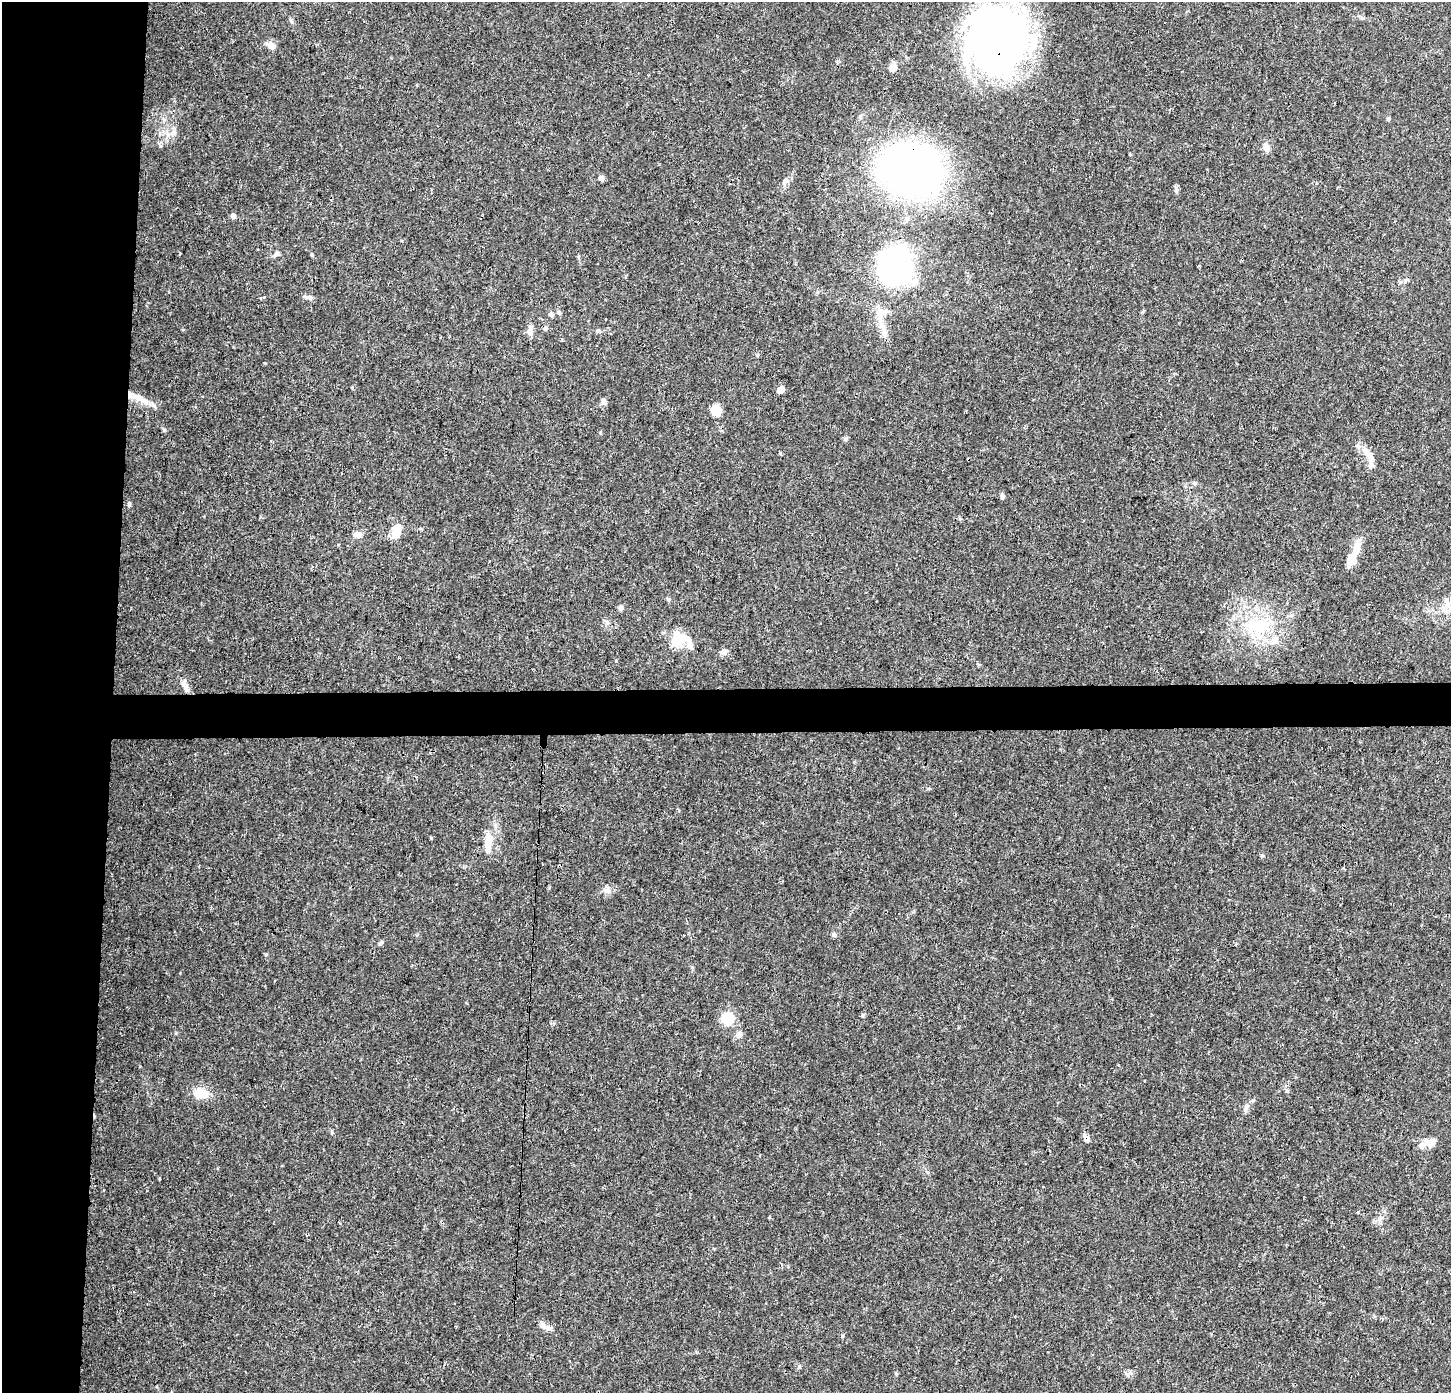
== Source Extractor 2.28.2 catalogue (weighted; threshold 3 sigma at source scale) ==
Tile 4 of 3 x 3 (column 1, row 2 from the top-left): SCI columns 8-1456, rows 1605-2995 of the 4354 x 4601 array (HDU 1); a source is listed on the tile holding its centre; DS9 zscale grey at full resolution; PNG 1453 x 1395 px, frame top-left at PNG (2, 2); no overlay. Shown black and unused: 11% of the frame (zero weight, under 3 of 4 exposures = <1% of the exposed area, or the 3 px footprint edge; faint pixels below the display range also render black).
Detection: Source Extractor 2.28.2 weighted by HDU 2 'WHT'; one run over the whole footprint, this tile lists its part. Background 0.0374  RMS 0.0038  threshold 0.0172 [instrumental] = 3 sigma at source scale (4.5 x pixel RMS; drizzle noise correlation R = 1.50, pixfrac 1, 0.0396/0.0396 arcsec/px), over >= 5 px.
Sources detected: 66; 1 inside a brighter object's white glare — not listed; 9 inside a brighter listed object's ellipse — not listed separately; the other 56 listed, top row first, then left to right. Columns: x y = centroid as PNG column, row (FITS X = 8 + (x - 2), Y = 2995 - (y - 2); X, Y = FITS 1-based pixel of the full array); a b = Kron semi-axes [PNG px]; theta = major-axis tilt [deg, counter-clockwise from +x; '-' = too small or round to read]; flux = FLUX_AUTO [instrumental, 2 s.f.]
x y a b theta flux
291 21 7 4 -70 0.63
997 39 64 60 76 190
271 45 11 8 -36 2.2
893 67 5 5 - 7.6
1388 118 5 5 - 0.67
173 133 9 7 43 1.7
1266 147 10 8 -66 2.5
912 170 72 52 -7 140
601 178 5 4 - 2.3
233 216 5 5 - 1.8
276 254 10 5 43 1.2
312 254 5 3 - 0.45
578 256 5 4 - 0.47
895 268 35 31 -72 75
308 297 15 5 -13 1.3
559 312 6 5 - 0.76
551 314 7 6 - 0.94
881 325 24 8 -78 5.2
545 328 6 5 - 0.93
530 331 10 8 -86 2.3
781 389 5 5 - 6.6
138 398 19 8 -18 4.4
604 402 9 6 -58 1.1
716 410 12 10 -76 5.1
164 430 6 4 -45 0.49
845 439 6 5 - 0.72
1367 453 13 8 -44 3.1
1194 483 6 4 -19 0.58
1002 497 7 5 68 0.87
129 504 6 4 71 0.57
396 533 13 10 45 5
357 534 12 8 7 1.9
1351 560 19 11 68 4.9
1446 600 9 7 -74 1.8
621 608 6 5 - 1.1
1258 626 44 21 3 23
676 639 23 15 78 7.1
723 652 10 6 7 1.6
185 686 18 7 -68 2.7
488 841 24 11 83 5.8
1262 855 5 3 - 0.41
607 890 11 7 23 1.8
834 935 6 5 - 0.86
381 943 8 4 52 0.75
728 1018 6 6 - 42
739 1034 9 7 65 1.8
1118 1065 4 3 - 0.27
1287 1091 5 4 - 0.59
201 1093 21 13 -7 6.2
1246 1107 11 5 75 1.2
1087 1138 10 7 -56 1.7
1431 1142 12 8 87 2.1
1421 1146 10 9 - 2.7
769 1217 3 3 - 0.33
543 1325 13 8 -44 2.2
1128 1374 10 7 20 1.4
Overlapping masked pixels (flux is a lower limit): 4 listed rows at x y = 997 39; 912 170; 895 268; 1087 1138
Unlisted compact peaks at least as high as the median listed source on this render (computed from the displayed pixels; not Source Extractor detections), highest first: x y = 160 146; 431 838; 842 1336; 159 1178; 607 622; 799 1366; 265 363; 616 661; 332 1132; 264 297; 780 453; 176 1033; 352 387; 863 1015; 600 433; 896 1374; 180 973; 1176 190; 927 1172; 549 888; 183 330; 757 355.